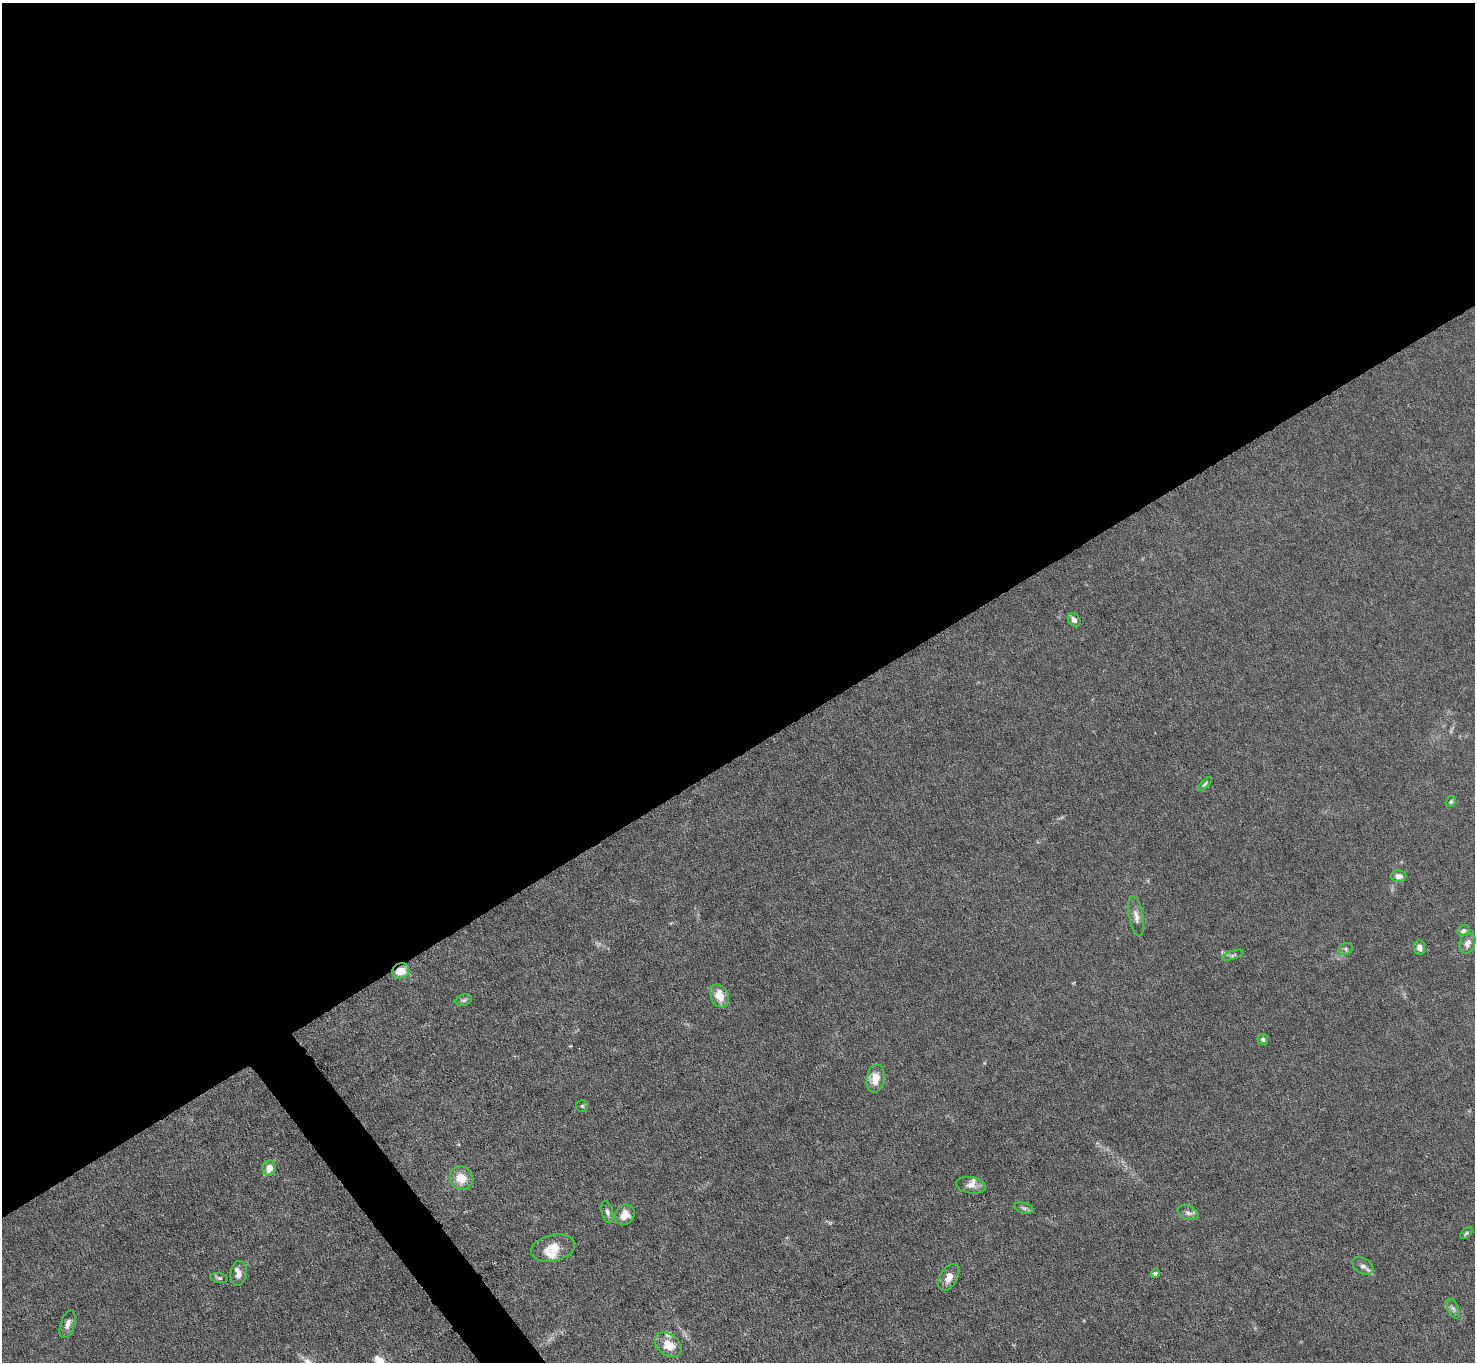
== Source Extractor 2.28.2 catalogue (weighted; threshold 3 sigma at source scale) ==
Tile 2 of 4 x 4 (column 2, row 1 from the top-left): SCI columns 1475-2947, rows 4234-5593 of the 5894 x 5887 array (HDU 1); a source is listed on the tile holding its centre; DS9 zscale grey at full resolution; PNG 1477 x 1364 px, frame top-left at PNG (2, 3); each listed source drawn as its Kron ellipse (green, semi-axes under 4 px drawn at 4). Shown black and unused: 57% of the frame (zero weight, under 4 of 8 exposures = <1% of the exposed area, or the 3 px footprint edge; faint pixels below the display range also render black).
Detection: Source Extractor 2.28.2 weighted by HDU 2 'WHT'; one run over the whole footprint, this tile lists its part. Background 0.0531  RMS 0.0029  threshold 0.0118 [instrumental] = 3 sigma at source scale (4.09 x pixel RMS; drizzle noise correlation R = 1.36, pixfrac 0.8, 0.05/0.05 arcsec/px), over >= 5 px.
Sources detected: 37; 4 inside a brighter listed object's ellipse — not listed separately; the other 33 listed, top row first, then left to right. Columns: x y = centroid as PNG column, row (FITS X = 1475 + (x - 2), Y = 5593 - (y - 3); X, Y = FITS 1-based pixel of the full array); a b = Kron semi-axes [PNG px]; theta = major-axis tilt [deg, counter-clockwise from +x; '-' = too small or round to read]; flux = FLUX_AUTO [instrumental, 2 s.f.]
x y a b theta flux
1074 620 7 5 -52 1
1205 784 9 4 45 0.47
1451 802 6 5 - 0.44
1398 876 8 6 1 1.6
1136 916 20 7 -80 1.8
1463 931 7 5 21 0.79
1467 943 11 7 71 1.6
1419 948 7 5 -83 1.5
1346 949 7 6 - 0.67
1233 955 11 4 19 0.6
401 971 9 7 21 3.9
719 996 12 9 -62 4.1
464 1000 8 5 19 0.59
1263 1039 5 5 - 0.52
875 1079 14 9 81 3.8
582 1106 6 6 - 0.44
269 1168 8 6 83 2.7
461 1178 12 11 - 4.4
971 1185 15 8 -8 1.8
1024 1208 10 5 -15 0.65
607 1212 11 5 -75 0.84
1188 1213 11 6 -23 1
625 1215 11 9 49 2.6
1466 1233 7 4 39 0.43
553 1248 22 13 13 4.8
1363 1266 12 7 -30 1.2
239 1273 12 8 82 1.6
1155 1273 4 4 - 1.2
949 1277 15 8 60 2.2
219 1278 9 5 -10 0.58
1453 1309 10 5 -65 0.74
68 1324 14 7 72 1.5
668 1345 14 10 -36 4.3
Overlapping masked pixels (flux is a lower limit): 1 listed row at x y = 401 971